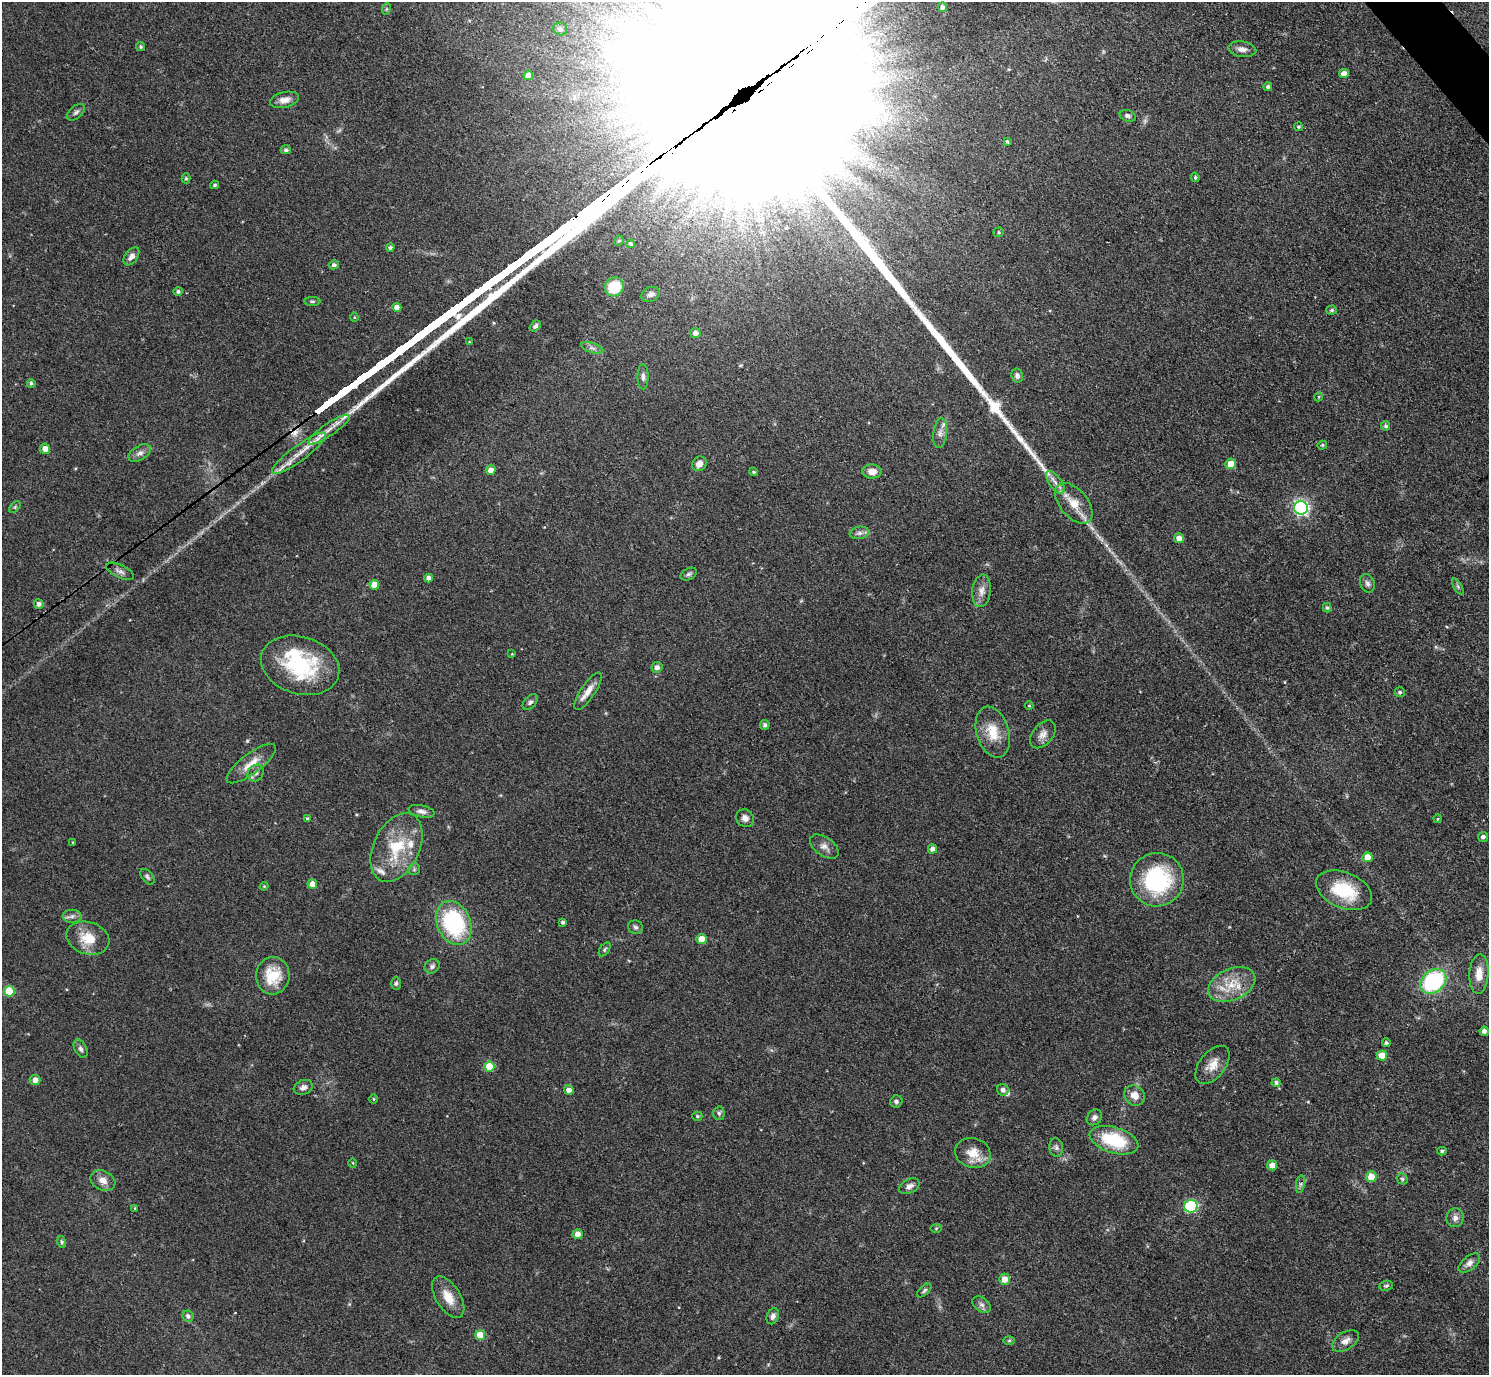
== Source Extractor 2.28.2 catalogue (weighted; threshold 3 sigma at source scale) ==
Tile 10 of 4 x 4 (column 2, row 3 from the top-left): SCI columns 1490-2976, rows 1672-3044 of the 5953 x 5949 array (HDU 1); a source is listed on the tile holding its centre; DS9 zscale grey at full resolution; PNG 1491 x 1377 px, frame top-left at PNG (2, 2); each listed source drawn as its Kron ellipse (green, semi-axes under 4 px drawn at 4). Shown black and unused: <1% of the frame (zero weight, under 3 of 4 exposures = <1% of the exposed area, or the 3 px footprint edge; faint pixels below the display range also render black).
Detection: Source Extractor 2.28.2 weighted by HDU 2 'WHT'; one run over the whole footprint, this tile lists its part. Background 0.0648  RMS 0.0054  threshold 0.0241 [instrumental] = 3 sigma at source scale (4.5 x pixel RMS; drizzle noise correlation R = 1.50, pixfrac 1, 0.05/0.05 arcsec/px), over >= 5 px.
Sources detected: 160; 4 inside a brighter object's white glare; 1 long thin detection or spike segment (spike, bleed or trail) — neither listed nor drawn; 3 inside a brighter listed object's ellipse — not listed separately; the other 152 listed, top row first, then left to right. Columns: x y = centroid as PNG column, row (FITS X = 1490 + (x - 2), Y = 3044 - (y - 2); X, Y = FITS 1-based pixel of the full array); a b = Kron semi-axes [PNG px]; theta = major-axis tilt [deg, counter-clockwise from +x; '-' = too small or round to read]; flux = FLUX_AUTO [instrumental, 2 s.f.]
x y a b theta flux
942 7 5 4 - 1.7
386 9 6 3 71 0.6
560 29 7 6 - 1.2
141 47 4 4 - 0.73
1242 49 14 7 -8 3.1
1344 74 5 4 - 4.1
528 75 5 4 - 3.2
1268 87 4 4 - 1.2
284 100 15 8 12 4.1
76 112 10 6 41 1.7
1128 116 8 5 -19 1.6
1298 127 4 4 - 0.84
1007 141 4 3 - 0.92
286 150 5 4 - 1.2
1195 177 5 4 - 0.85
186 178 5 4 - 0.78
215 185 4 4 - 0.96
999 232 5 4 - 0.74
619 241 5 4 - 0.86
631 244 4 3 - 0.86
390 247 4 3 - 1.2
131 256 10 6 53 2.8
334 265 5 4 - 1.5
614 287 10 9 - 19
178 291 5 4 - 1.3
651 294 9 7 20 1.9
312 301 8 4 0 0.84
397 307 4 4 - 3.3
1332 310 5 4 - 1.1
354 317 4 4 - 0.57
535 326 6 4 43 1.3
695 333 5 5 - 2.6
469 342 4 3 - 0.54
592 348 11 5 -17 1.9
1017 375 7 6 - 1.9
643 377 13 5 -90 2.1
31 383 4 4 - 1.1
1318 397 5 3 - 0.54
1386 426 5 4 - 1.3
329 430 24 6 34 6.2
940 433 15 6 83 3
1322 445 5 4 - 0.65
45 449 5 5 - 3.6
140 453 12 7 30 2.6
299 453 33 8 36 9.5
699 464 8 6 47 3.9
1231 464 5 5 - 7.1
491 470 5 5 - 3.6
872 471 10 7 -1 4.8
754 472 4 3 - 0.72
1055 482 13 6 -53 3.2
1074 503 24 13 -50 11
15 507 7 4 46 0.77
1301 508 7 7 - 150
859 533 9 6 9 1.9
1179 538 5 5 - 3.8
120 571 15 6 -26 2.4
689 574 8 5 28 1.4
429 578 4 4 - 2.5
1367 583 9 7 -68 1.8
374 585 5 5 - 6.2
1458 586 9 4 -59 1.1
981 591 16 9 83 4.2
39 604 5 4 - 2.2
1327 608 5 4 - 0.92
512 654 3 3 - 0.41
300 665 40 28 -17 46
657 667 5 5 - 2.4
588 691 22 7 57 5.2
1400 692 5 5 - 1
530 702 9 6 48 1.5
1029 706 4 3 - 0.41
765 725 5 4 - 1.4
993 732 26 16 -73 13
1043 734 16 10 50 4
251 764 30 10 37 7.9
256 773 9 7 56 2.3
422 811 13 6 -11 2.5
745 818 9 8 - 2.9
307 819 4 3 - 0.72
1437 819 4 3 - 0.44
1483 837 5 5 - 1.5
73 842 3 3 - 0.39
824 846 16 9 -35 3.5
396 848 37 23 64 27
933 849 4 4 - 2.7
1367 857 5 5 - 7.5
414 869 6 5 - 1
147 877 9 5 -51 1.2
1157 880 27 26 - 55
312 884 5 4 - 5.1
264 886 4 4 - 0.5
1344 890 29 18 -22 25
72 916 9 6 0 2
563 922 3 3 - 1.1
454 923 23 16 -66 59
636 927 7 6 - 1.3
88 938 22 16 -18 12
701 939 5 5 - 7.9
605 949 8 4 53 0.88
432 966 8 6 35 1.6
1479 974 20 9 87 7.7
273 976 18 17 - 16
1433 981 14 11 41 60
396 983 6 5 - 0.99
1232 984 25 15 24 14
9 991 5 5 - 19
1484 1031 4 4 - 2.3
1386 1043 4 4 - 0.96
81 1049 10 6 -62 1.7
1382 1056 5 5 - 8.5
1212 1065 22 13 51 7.2
489 1067 5 5 - 14
35 1080 5 5 - 3.4
1276 1083 4 4 - 1.3
303 1087 10 7 19 2.7
569 1090 5 4 - 2.9
1003 1090 6 5 - 2.2
1134 1095 11 9 -39 5.1
374 1099 4 3 - 0.52
896 1102 6 6 - 1.5
719 1113 7 5 -88 1.2
697 1116 5 4 - 0.8
1094 1117 8 7 - 2.3
1114 1140 25 13 -17 30
1056 1147 9 7 -81 1.8
1442 1151 4 3 - 0.95
973 1153 18 15 -17 9.1
353 1163 5 3 - 0.48
1272 1165 5 5 - 4.6
1371 1177 5 5 - 7.8
1402 1179 6 5 - 0.99
103 1180 13 9 -26 4.2
1300 1184 9 4 81 1.3
909 1186 11 7 28 2.7
1191 1206 6 6 - 52
135 1208 4 3 - 0.53
1455 1218 9 8 - 2.7
936 1228 6 4 2 0.68
578 1234 5 5 - 3.7
62 1242 6 4 -75 0.8
1469 1263 13 6 39 2.9
1005 1279 5 5 - 5.8
1386 1286 7 5 9 0.96
924 1290 9 4 42 1.1
448 1297 23 12 -58 8.8
981 1305 10 7 -38 2
188 1316 6 5 - 1.7
773 1316 8 6 66 2
480 1335 5 5 - 12
1009 1341 6 4 1 0.7
1345 1341 15 8 33 3.7
Overlapping masked pixels (flux is a lower limit): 1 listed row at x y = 299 453